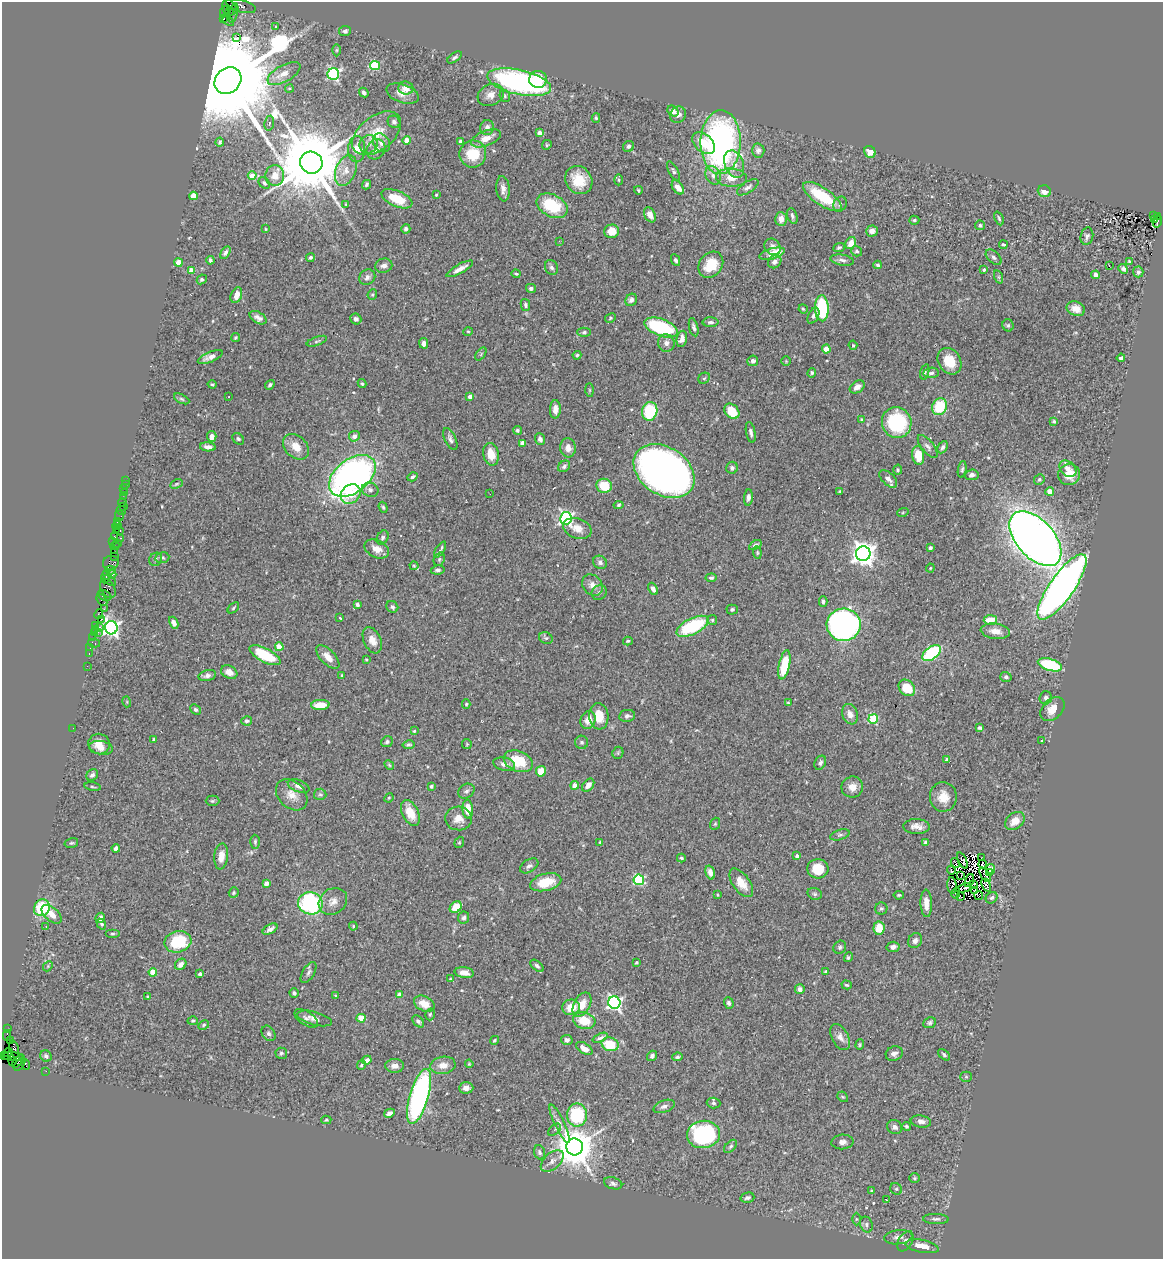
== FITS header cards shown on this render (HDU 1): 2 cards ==
NAXIS1  =                 1161
NAXIS2  =                 1257

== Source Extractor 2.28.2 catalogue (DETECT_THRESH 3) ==
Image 1161 x 1257 px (HDU 1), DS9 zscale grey, 1 PNG px = 1 image px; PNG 1165 x 1261 px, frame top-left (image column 1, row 1257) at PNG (2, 2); each listed source drawn as its Kron ellipse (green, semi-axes under 4 px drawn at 4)
Background 0.684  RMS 0.043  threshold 0.128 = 3 sigma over >= 5 px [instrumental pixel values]
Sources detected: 536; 4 with non-positive FLUX_AUTO (blend fragments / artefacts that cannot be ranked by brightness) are neither listed nor drawn; of the other 532, the 500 brightest by FLUX_AUTO listed and drawn (32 fainter detections omitted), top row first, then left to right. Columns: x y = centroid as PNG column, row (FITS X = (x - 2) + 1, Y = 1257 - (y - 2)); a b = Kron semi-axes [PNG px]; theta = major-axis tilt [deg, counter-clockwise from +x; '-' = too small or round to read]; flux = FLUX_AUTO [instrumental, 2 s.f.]
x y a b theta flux
241 6 15 6 -15 190
229 8 8 7 - 490
229 11 4 3 - 290
224 12 5 3 - 30
233 13 10 3 76 75
223 19 3 3 - 390
228 20 7 3 -44 3.4
276 26 3 2 - 3
345 31 6 5 - 7.2
237 37 4 3 - 2000
337 50 6 4 89 3.7
454 57 8 4 33 6.6
375 66 5 4 - 190
284 73 18 8 29 30
333 74 6 6 - 440
538 79 9 8 - 48
228 81 14 12 43 95000
519 82 32 12 -12 670
406 88 7 6 - 28
289 89 4 4 - 4.7
364 92 5 4 - 6.3
403 93 17 9 -19 26
491 95 13 10 27 24
505 96 6 5 - 4.6
673 111 6 4 -43 18
678 115 8 7 - 16
596 118 5 4 - 3.7
394 122 7 6 - 8.2
269 123 7 4 81 7
487 127 7 6 - 13
377 133 28 17 38 78
540 133 4 4 - 27
486 138 16 7 22 33
407 140 4 4 - 45
220 142 4 3 - 6.9
460 142 4 3 - 5.9
721 142 32 20 89 900
381 143 10 8 -55 16
704 143 13 8 -42 61
369 144 10 8 54 16
547 145 5 4 - 3.4
628 146 6 5 - 6.8
357 149 13 8 89 32
376 149 10 9 - 20
758 151 7 6 - 9.2
870 152 6 5 - 28
473 154 13 13 - 75
311 163 11 11 - 38000
734 164 14 9 -68 30
346 171 16 10 68 31
673 171 11 4 -62 6
713 175 10 7 -65 16
252 176 4 4 - 41
275 176 10 9 - 31
731 178 15 9 -3 43
579 180 15 13 -52 62
619 180 5 3 - 3.8
264 183 6 5 - 6.1
367 185 5 4 - 5.8
678 187 8 5 -53 21
748 187 12 5 33 9.6
503 189 13 6 -85 18
638 190 4 3 - 3.3
1044 191 7 6 - 24
436 195 4 3 - 2.9
193 196 4 4 - 48
822 196 23 8 -34 130
397 199 16 8 -23 77
346 204 4 3 - 2.6
840 204 8 6 59 9.2
552 206 16 11 -26 130
650 215 8 5 -63 22
792 216 8 5 -72 7.4
1153 216 3 2 - 170
1157 216 3 2 - 110
999 218 7 4 -66 4.7
781 219 7 6 - 21
914 220 5 4 - 4.6
1155 220 4 3 - 38
1158 222 6 2 71 150
980 225 5 4 - 6.2
266 229 3 3 - 2.5
406 229 4 4 - 9.6
612 231 7 6 - 30
872 231 6 5 - 14
1087 236 9 6 76 7.9
559 241 3 3 - 3.2
851 243 6 5 - 29
1003 245 4 3 - 4.5
772 247 9 7 -47 15
839 247 6 4 22 5
857 251 5 5 - 6.2
225 252 7 4 59 7.8
772 254 13 5 15 56
310 257 4 4 - 5.8
994 257 9 5 -44 7.5
210 260 4 3 - 6.3
675 260 6 4 -62 6.9
842 260 12 5 -11 10
1129 261 3 3 - 2.7
178 262 4 4 - 61
775 262 7 6 - 13
711 265 14 11 51 71
878 265 4 3 - 4.6
1109 265 3 2 - 9.2
384 266 8 7 - 13
551 267 8 6 -61 8.4
460 269 15 4 29 21
1123 269 5 4 - 7.8
191 270 4 4 - 35
984 270 4 3 - 8.9
1138 272 5 5 - 8.3
516 274 4 3 - 3.5
1096 275 4 4 - 10
367 277 8 7 - 12
999 277 7 4 -71 4.7
202 279 5 4 - 6.1
531 288 5 4 - 7.4
372 294 5 4 - 4.1
236 295 8 5 68 24
631 300 6 5 - 11
525 305 6 4 -78 6.3
822 308 13 7 -88 210
803 309 5 3 - 3.5
1076 309 9 7 -21 25
813 316 8 5 63 9
258 318 9 5 -30 13
610 318 6 4 26 3.8
356 319 6 5 - 7.5
710 322 8 5 1 7.8
1008 325 6 5 - 6.1
661 327 17 8 -20 230
694 327 9 4 -76 8
468 331 5 3 - 2.7
584 332 6 4 1 5.3
235 338 5 4 - 4.5
682 339 8 5 80 18
317 341 11 4 19 5.4
424 343 5 4 - 11
666 343 9 8 - 15
853 345 5 4 - 3
826 349 4 4 - 61
481 354 7 4 55 4.5
577 355 4 4 - 4.7
210 357 13 5 23 19
1121 358 4 3 - 6.9
753 361 5 5 - 8.1
786 361 5 4 - 2.7
949 361 14 11 -58 56
925 372 8 4 75 5.2
812 373 4 4 - 5.1
931 373 8 5 7 8.9
704 378 6 5 - 4.8
212 384 4 3 - 3.8
362 384 4 3 - 3.8
270 385 5 4 - 6
857 387 8 5 34 17
590 390 7 4 -89 5
229 396 3 2 - 4.4
470 397 4 4 - 18
182 399 8 4 -27 5.1
939 407 8 7 - 110
555 409 9 5 88 19
650 411 9 7 77 140
732 411 8 6 -45 72
861 419 3 3 - 2.8
1054 421 3 3 - 4.4
897 422 15 14 - 240
517 430 4 4 - 4.7
751 432 10 4 -79 9.6
212 436 6 5 - 14
354 436 5 5 - 14
238 439 6 5 - 5.4
450 439 12 5 -66 9.8
540 439 6 5 - 9.8
522 443 4 4 - 24
928 446 14 6 -51 11
208 447 8 4 -4 14
296 447 15 10 -44 37
943 447 6 4 62 7.2
568 448 9 7 -85 21
491 454 11 7 -78 38
918 455 9 6 -81 64
564 466 6 5 - 8
732 468 6 5 - 6.5
962 469 8 4 80 5.4
1068 469 9 7 -43 20
898 470 5 4 - 3.4
664 471 33 23 -34 1800
972 475 7 5 7 9.8
1069 475 11 10 - 49
352 476 26 16 38 1300
412 477 5 3 - 6.3
888 479 11 6 -44 14
126 480 3 2 - 20
1039 480 5 5 - 5.4
125 484 3 2 - 3.1
176 484 6 3 27 3.5
604 486 8 7 - 66
124 489 3 2 - 5.9
370 490 8 7 - 12
840 491 3 3 - 3.5
1050 491 4 4 - 56
124 492 2 2 - 20
351 494 11 9 45 43
490 494 2 2 - 3.6
123 497 2 2 - 14
748 497 8 4 83 9
122 502 4 3 - 36
619 505 5 4 - 4.3
123 507 2 2 - 9.1
383 507 6 4 -71 4.3
121 511 5 2 - 20
903 512 6 3 20 3.3
119 516 5 4 - 53
566 518 6 6 - 640
118 521 2 2 - 31
117 526 5 3 - 50
577 528 14 10 -21 29
116 529 2 2 - 57
119 531 4 3 - 61
114 537 3 3 - 60
121 538 3 2 - 100
383 538 7 5 59 6.7
1035 539 33 19 -48 3600
113 541 3 2 - 44
118 543 3 2 - 14
755 545 7 4 32 8.2
115 546 4 2 - 53
930 548 3 3 - 5.9
377 549 13 8 -26 28
440 550 9 4 57 10
114 551 2 2 - 27
757 552 6 4 -84 3.9
863 554 7 7 - 2500
114 556 2 2 - 25
162 558 7 5 8 5.7
156 559 7 6 - 5.9
439 559 7 5 70 6.2
600 562 7 6 - 8.3
111 563 8 7 - 200
414 566 4 4 - 3.1
930 568 4 4 - 2.6
110 570 5 3 - 520
438 570 7 4 10 6.6
112 574 4 4 - 240
106 576 7 3 77 160
711 578 5 4 - 5.9
110 581 7 3 -38 64
592 585 11 9 -49 19
1062 587 39 12 55 2000
108 589 10 6 -60 260
653 589 6 4 -65 13
599 593 8 7 - 9.2
105 595 7 5 -24 270
102 600 7 4 -50 43
823 602 5 3 - 6
357 605 4 3 - 5.7
392 607 6 5 - 6.6
233 608 7 4 44 4
104 609 2 2 - 59
732 610 5 5 - 6.7
99 614 5 3 - 77
339 618 3 3 - 7.5
101 619 3 2 - 38
712 620 5 5 - 4
990 620 7 5 4 46
174 623 6 4 -64 14
844 625 17 16 - 880
95 626 3 3 - 55
693 626 17 8 26 210
100 627 3 3 - 46
111 628 6 6 - 1100
96 629 3 3 - 44
995 631 15 7 -7 30
94 632 4 3 - 42
98 632 3 2 - 16
93 637 2 2 - 22
546 638 7 5 -25 5.3
372 640 14 8 -66 25
628 641 5 3 - 4.1
94 643 6 3 -12 170
279 647 4 4 - 64
90 648 2 2 - 10
932 653 10 6 36 230
89 654 3 2 - 37
265 655 17 7 -27 110
328 657 15 7 -46 24
366 659 3 3 - 2.5
784 665 15 5 77 100
1050 665 13 6 -17 220
87 666 2 2 - 17
229 672 8 6 -28 22
207 675 9 5 14 10
342 675 3 3 - 2.8
1006 677 6 5 - 7.2
907 688 9 7 -45 70
1046 698 6 6 - 9.3
127 702 5 3 - 2.6
788 703 4 3 - 3.3
466 704 5 4 - 3.5
320 705 9 5 3 55
195 709 6 4 -41 6
1052 709 14 9 44 35
850 714 10 7 -70 19
599 716 13 9 -84 47
627 716 8 6 9 8.4
873 719 5 5 - 170
588 720 9 7 65 26
247 721 5 4 - 6.4
73 728 2 2 - 20
980 728 4 3 - 6
414 731 4 4 - 3.1
154 739 3 3 - 4.5
1042 740 3 3 - 5.9
387 742 6 5 - 6.6
582 742 6 6 - 7.5
99 744 11 10 - 29
467 744 5 5 - 3.4
408 745 6 4 10 5.2
101 748 12 7 -10 21
618 753 6 5 - 5.1
947 759 4 3 - 13
518 761 15 10 -23 88
820 763 7 5 63 7.5
504 764 11 6 -12 15
389 765 5 4 - 3.7
541 771 5 5 - 46
92 775 6 5 - 8.9
575 785 4 4 - 34
588 785 7 5 50 17
299 786 11 6 -21 15
431 786 4 3 - 4.5
92 787 8 3 -9 3.7
852 787 11 10 - 26
466 791 8 7 - 9.7
320 794 6 5 - 6.5
292 795 18 13 -44 35
943 797 15 13 88 43
389 798 5 4 - 3.1
212 801 7 5 1 5.1
468 809 9 5 -86 41
410 813 14 8 -64 51
458 818 13 12 - 32
1015 821 11 8 39 31
715 824 6 4 68 4.3
916 827 13 7 -2 21
840 835 10 5 18 7.2
255 842 7 4 -90 5.9
459 842 6 4 69 3.7
600 842 4 4 - 3.5
926 842 4 4 - 20
71 843 7 5 15 4.8
116 848 4 4 - 9.7
221 856 13 7 84 28
797 856 4 3 - 8.8
681 858 4 3 - 4.1
982 858 2 2 - 3.2
962 861 9 3 -65 4.7
955 863 5 2 - 7.3
982 864 4 2 - 4.2
529 866 10 6 32 9.5
818 869 10 9 - 73
990 869 5 5 - 3.3
951 870 4 2 - 4.6
710 873 7 4 -73 13
990 873 3 2 - 3.8
985 875 8 2 -57 3.5
961 876 3 2 - 2.5
639 880 5 5 - 250
969 881 7 3 69 4.8
546 882 16 8 14 76
266 883 4 4 - 18
741 883 16 8 -54 40
974 884 3 3 - 19
952 885 8 4 -85 5
986 885 7 4 -61 10
963 888 8 3 14 3.6
974 891 2 2 - 3.9
234 893 5 5 - 3.9
956 893 6 3 80 5.6
815 894 7 5 -15 6.4
717 895 4 3 - 2.9
899 895 5 3 - 3.6
979 895 5 3 - 9.5
960 897 2 2 - 4.3
992 898 6 5 - 7.4
333 901 15 12 35 27
310 903 12 11 - 320
926 903 14 5 -89 25
456 907 6 5 - 52
42 908 9 7 57 130
881 908 6 6 - 5.6
51 914 12 6 -41 27
100 918 5 4 - 11
464 918 6 5 - 8.4
101 924 5 4 - 5
46 926 3 2 - 2.5
353 926 4 4 - 2.9
879 928 6 5 - 53
270 929 8 4 30 10
112 934 7 3 0 4
915 941 8 6 55 12
178 942 13 10 14 150
840 947 7 6 - 6.2
893 947 6 5 - 11
848 957 5 3 - 4.9
636 963 3 3 - 4.2
181 964 6 5 - 15
48 966 6 4 49 3.6
537 966 8 4 -41 6.9
826 971 4 3 - 3.1
153 972 4 4 - 50
309 972 12 6 58 9.5
464 973 9 5 -8 23
200 974 4 4 - 7.2
450 979 3 3 - 2.6
847 985 5 4 - 3.7
800 989 5 4 - 14
294 993 4 4 - 7.3
400 995 4 4 - 41
335 996 3 3 - 15
148 997 4 3 - 3.9
614 1003 6 6 - 750
729 1003 6 4 -72 6.7
424 1004 11 7 -27 35
582 1004 13 8 61 37
571 1007 9 7 1 49
430 1014 6 4 74 4.4
306 1018 13 7 -33 13
315 1018 18 6 -15 18
361 1018 4 4 - 72
193 1021 5 4 - 3.7
418 1021 7 4 -48 8
584 1021 11 8 -15 62
930 1023 6 5 - 6.2
204 1025 6 4 29 4.2
8 1029 2 2 - 8.2
268 1033 8 6 -57 7.7
7 1035 5 2 - 52
840 1037 14 8 -61 20
600 1038 8 4 23 8.3
494 1040 4 3 - 4
567 1040 6 5 - 11
10 1041 4 3 - 110
610 1044 8 6 -17 91
860 1045 5 4 - 4
584 1048 9 5 -33 27
14 1049 8 4 -74 340
8 1053 5 3 - 45
281 1053 6 5 - 5.6
894 1054 9 7 25 12
4 1055 3 3 - 24
944 1055 7 4 -40 5.7
46 1056 6 5 - 7.6
652 1056 5 4 - 8.7
13 1057 11 3 -4 260
677 1057 5 4 - 5.2
367 1060 5 4 - 11
13 1061 3 3 - 25
18 1062 7 2 45 120
20 1064 8 4 53 81
25 1064 5 2 - 81
469 1064 4 3 - 3.1
361 1065 5 3 - 4.5
443 1065 12 8 9 27
395 1066 9 7 1 18
46 1071 2 2 - 5.7
966 1077 5 5 - 4
466 1088 7 5 2 16
419 1096 28 9 74 630
843 1097 6 4 -42 3.6
714 1103 7 5 -4 6.1
664 1106 11 6 20 11
389 1113 5 4 - 13
577 1115 11 10 - 220
326 1120 5 4 - 3.7
921 1121 10 6 -8 13
560 1124 21 5 -64 20
906 1126 4 4 - 4.2
895 1127 8 7 - 11
554 1130 7 4 43 7.6
703 1134 16 13 6 440
842 1142 11 7 5 14
730 1146 8 4 45 5.6
575 1147 8 8 - 9300
539 1152 7 5 -69 6.9
552 1161 14 8 42 18
914 1178 5 5 - 4.4
613 1183 9 6 -16 8.4
896 1189 6 5 - 5.9
872 1191 4 4 - 4.6
747 1198 7 5 14 6.7
887 1200 3 2 - 26
856 1219 6 4 -90 4.5
936 1219 13 5 -2 9.4
866 1225 8 6 -70 8.8
898 1237 14 7 6 18
905 1241 11 6 58 12
922 1246 17 6 -11 45
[32 fainter detections neither listed nor drawn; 4 non-positive-flux detections neither listed nor drawn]